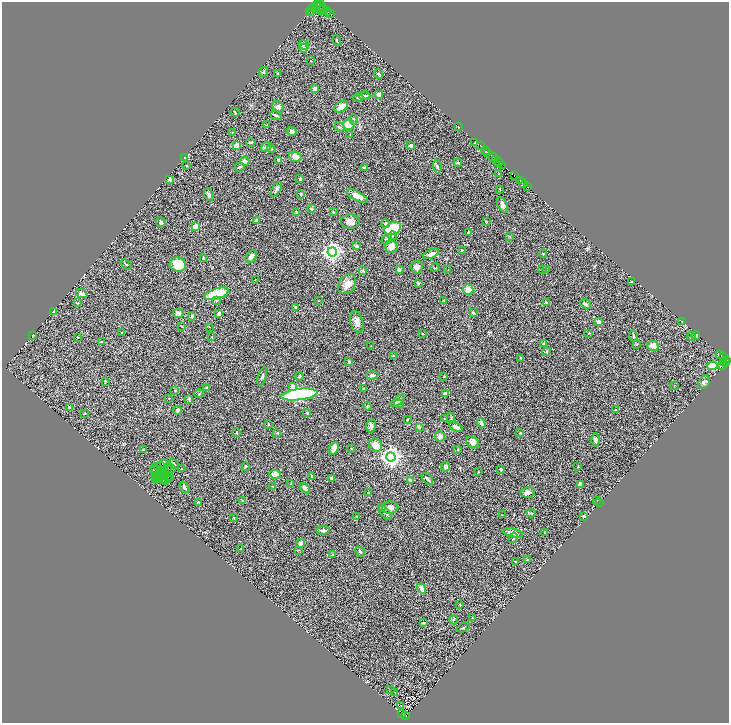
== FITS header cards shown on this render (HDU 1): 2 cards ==
NAXIS1  =                 1454
NAXIS2  =                 1442

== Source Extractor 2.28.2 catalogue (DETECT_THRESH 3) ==
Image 1454 x 1442 px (HDU 1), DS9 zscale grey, zoomed out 1/2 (1 PNG px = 2 x 2 image px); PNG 731 x 725 px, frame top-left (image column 2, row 1442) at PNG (2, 2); each listed source drawn as its Kron ellipse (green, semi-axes under 4 px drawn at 4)
Background 0.592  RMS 0.071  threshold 0.214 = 3 sigma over >= 5 px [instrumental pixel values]
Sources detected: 302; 34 cannot appear on this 1/2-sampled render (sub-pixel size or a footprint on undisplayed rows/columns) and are neither listed nor drawn; the other 268 listed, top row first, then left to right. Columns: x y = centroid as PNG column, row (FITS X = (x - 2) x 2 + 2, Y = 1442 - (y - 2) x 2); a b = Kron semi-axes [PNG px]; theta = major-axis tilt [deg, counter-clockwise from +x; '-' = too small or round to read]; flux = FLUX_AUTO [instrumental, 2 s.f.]
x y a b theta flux
317 4 4 3 - 310
319 7 7 2 58 15
313 8 4 2 - 480
315 9 2 2 - 160
324 9 5 2 - 960
321 10 4 2 - 310
327 11 4 2 - 260
309 12 2 1 - 350
312 12 3 1 - 62
331 14 2 1 - 14
337 41 5 3 - 15
304 45 5 3 - 19
303 48 4 4 - 81
311 61 2 2 - 6.6
263 72 5 3 - 15
277 74 3 2 - 12
379 74 5 3 - 22
315 88 3 3 - 69
379 94 4 3 - 53
365 96 5 3 - 18
358 98 5 3 - 17
278 107 6 5 - 31
341 107 7 5 35 91
235 112 4 2 - 11
276 115 6 2 -22 18
353 119 5 3 - 15
267 124 3 1 - 3.8
349 125 5 5 - 220
340 127 5 2 - 13
458 127 3 2 - 5.2
292 131 5 4 - 30
232 132 3 2 - 6
350 134 2 1 - 3.7
251 142 5 2 - 19
474 143 2 1 - 3.9
411 145 3 3 - 38
480 145 3 1 - 42
236 146 2 2 - 260
266 147 5 4 - 29
271 149 4 3 - 13
486 151 2 1 - 64
488 153 3 2 - 190
295 157 6 5 - 89
493 157 5 2 - 520
185 158 4 3 - 13
496 159 2 1 - 140
278 160 4 3 - 18
245 161 4 4 - 65
498 162 4 2 - 100
458 163 4 3 - 15
503 165 2 1 - 51
187 166 2 2 - 8.3
240 167 5 2 - 24
364 167 4 4 - 18
437 167 7 3 -87 23
499 174 3 2 - 5.6
514 176 4 1 - 110
300 179 3 3 - 23
170 180 2 2 - 120
520 180 3 2 - 220
522 183 5 2 - 370
527 187 3 1 - 72
276 189 8 3 57 29
500 189 3 2 - 6.6
301 194 3 3 - 13
209 195 6 4 -68 26
357 196 11 4 -27 100
502 205 8 5 -63 52
311 209 3 3 - 14
297 212 3 3 - 16
333 212 3 3 - 12
256 220 2 2 - 120
351 221 9 7 -2 77
161 222 5 4 - 35
486 222 4 2 - 10
385 223 4 4 - 22
195 227 4 3 - 110
393 228 9 6 22 480
469 232 3 3 - 25
393 236 4 2 - 13
509 236 3 2 - 7.1
387 239 6 4 40 23
356 246 3 3 - 21
391 246 6 6 - 100
462 250 3 2 - 8.5
332 252 4 4 - 6900
431 254 9 4 23 56
543 254 4 2 - 8.8
251 256 7 4 60 64
203 258 3 2 - 11
126 264 6 2 -36 18
178 265 8 7 - 260
417 267 6 5 - 54
435 268 4 2 - 7.9
363 270 4 3 - 23
399 270 4 3 - 29
448 270 3 2 - 5
543 270 3 1 - 5.6
546 270 3 2 - 7.2
255 280 2 2 - 4.5
631 282 3 2 - 9.2
347 284 11 8 55 110
418 284 4 3 - 17
468 290 5 5 - 140
82 294 6 3 -21 41
216 294 13 5 17 580
216 300 4 3 - 16
319 301 3 2 - 4.8
444 301 4 3 - 9.6
546 302 3 2 - 16
77 303 3 2 - 12
586 304 6 4 -41 33
296 307 3 3 - 8.7
53 311 4 3 - 29
178 313 5 4 - 62
473 313 3 2 - 14
219 314 4 3 - 40
192 316 3 2 - 44
682 321 3 2 - 4.2
357 322 11 6 -74 73
599 322 3 3 - 62
182 326 4 2 - 7.8
210 327 3 1 - 4.2
121 333 2 2 - 7.2
589 333 3 2 - 8
422 334 3 3 - 9.2
32 335 3 2 - 7
696 335 4 2 - 9
633 336 5 2 - 17
691 336 4 2 - 10
78 337 2 2 - 19
212 337 3 2 - 5.4
101 342 2 2 - 6.5
543 344 3 2 - 50
637 344 3 3 - 7.7
371 346 2 1 - 5
653 346 5 5 - 76
546 352 4 2 - 11
720 355 4 2 - 320
393 356 3 3 - 12
723 357 2 1 - 45
521 358 4 3 - 9.9
726 360 3 2 - 270
349 362 3 3 - 21
724 362 2 1 - 24
726 362 2 2 - 290
723 365 4 3 - 140
713 366 5 4 - 180
372 375 6 4 6 40
262 376 9 2 71 26
299 376 4 3 - 23
444 377 3 2 - 4.7
105 381 3 2 - 8.1
704 382 7 5 60 42
674 385 3 2 - 5.2
293 387 3 3 - 87
207 388 2 2 - 20
363 389 3 3 - 9.8
175 390 2 2 - 5.9
445 393 2 2 - 99
199 394 4 2 - 9.1
299 394 18 5 7 1800
169 399 2 1 - 4.6
189 399 4 3 - 15
398 401 8 4 37 67
399 404 5 3 - 20
367 406 4 3 - 17
70 408 4 3 - 12
178 410 4 4 - 23
616 410 3 3 - 7.9
85 413 3 2 - 9.9
307 413 3 3 - 26
451 418 4 3 - 12
407 419 3 3 - 9.3
444 419 4 2 - 6.6
481 423 5 2 - 54
268 424 2 2 - 6.7
371 426 6 5 - 45
419 427 4 2 - 12
456 427 7 4 -24 34
236 432 3 3 - 15
277 433 3 3 - 13
520 433 3 3 - 8.9
440 437 5 5 - 51
596 440 6 4 -89 29
472 442 7 5 -37 60
376 445 7 6 - 140
334 448 7 4 64 80
351 449 3 2 - 5.3
458 449 3 3 - 13
143 450 2 2 - 12
391 457 5 4 - 7000
164 464 4 2 - 3.7
174 464 6 3 -53 17
161 466 3 2 - 1.4
246 466 3 2 - 17
158 467 2 1 - 7.7
445 467 5 4 - 44
578 467 3 2 - 6.9
156 468 2 1 - 6.6
168 468 6 2 74 6.5
171 469 2 1 - 6.4
181 469 2 2 - 4.4
153 470 3 2 - 25
161 470 3 1 - 1.6
501 470 3 2 - 16
160 472 2 1 - 0.9
478 472 3 2 - 6.4
164 473 2 2 - 17
159 474 2 1 - 3.2
161 474 2 1 - 9.2
275 474 6 3 -9 140
155 475 2 1 - 13
165 475 2 1 - 1.9
158 476 2 1 - 4.8
167 476 2 1 - 6.4
170 476 2 1 - 3.5
312 476 4 2 - 9.8
158 477 2 1 - 4.2
331 478 4 3 - 19
156 479 2 1 - 8.2
169 479 4 3 - 18
427 479 7 3 -46 34
160 480 4 1 - 2.7
163 480 2 1 - 0.97
410 480 2 2 - 45
165 481 3 1 - 6.1
291 484 2 2 - 8.3
580 485 3 3 - 120
273 486 3 2 - 7
184 487 6 3 -58 34
305 488 6 3 -47 29
527 492 7 5 11 55
368 493 3 2 - 22
242 500 3 3 - 8.8
596 500 3 2 - 4
199 502 3 3 - 11
600 502 2 1 - 3.7
382 508 4 3 - 12
390 508 8 6 1 59
385 513 9 4 -48 40
531 513 4 2 - 9.8
502 515 2 1 - 4.5
356 516 2 2 - 5.2
584 516 4 3 - 24
233 518 3 2 - 11
323 530 7 3 2 41
544 532 3 2 - 9.2
513 533 10 3 -11 72
513 538 5 2 - 15
301 543 5 4 - 60
241 548 2 1 - 6
298 550 3 2 - 7
360 552 5 3 - 20
333 555 4 3 - 13
527 560 3 2 - 19
515 562 2 2 - 6.2
422 588 5 3 - 89
460 605 4 2 - 6.6
473 618 3 2 - 5.9
453 620 5 3 - 15
424 623 3 2 - 8.2
463 628 7 2 26 14
390 690 3 3 - 11
395 692 3 2 - 4.9
401 705 2 2 - 6
402 714 3 1 - 26
405 715 3 2 - 140
At the frame edge (FLAGS 8, measured only in part): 1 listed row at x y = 317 4
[34 sub-pixel or undisplayed-footprint detections neither listed nor drawn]